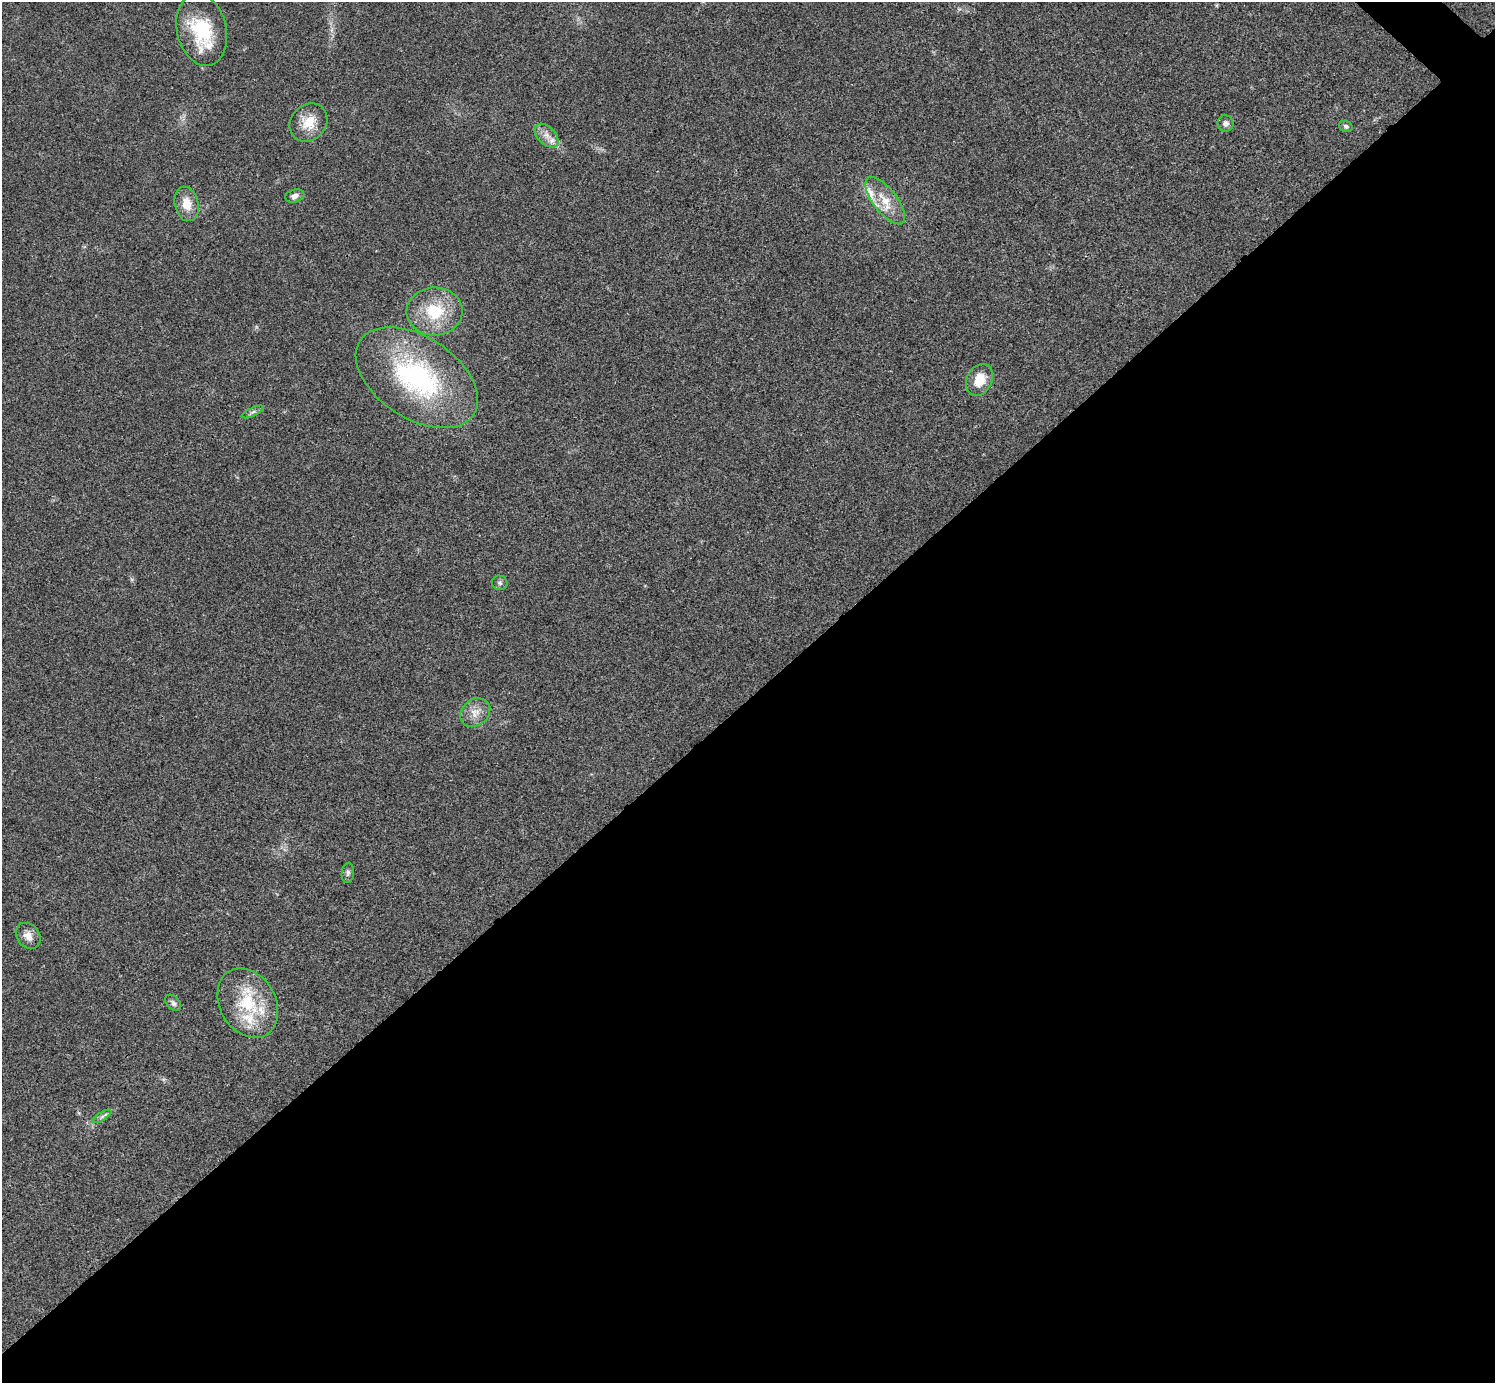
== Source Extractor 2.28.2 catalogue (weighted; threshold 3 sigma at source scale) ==
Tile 15 of 4 x 4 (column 3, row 4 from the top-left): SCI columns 2994-4486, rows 301-1681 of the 5983 x 5983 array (HDU 1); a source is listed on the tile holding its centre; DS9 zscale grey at full resolution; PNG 1497 x 1385 px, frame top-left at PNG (2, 2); each listed source drawn as its Kron ellipse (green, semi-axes under 4 px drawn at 4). Shown black and unused: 50% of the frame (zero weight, under 3 of 4 exposures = <1% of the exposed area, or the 3 px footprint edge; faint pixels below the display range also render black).
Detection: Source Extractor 2.28.2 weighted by HDU 2 'WHT'; one run over the whole footprint, this tile lists its part. Background 0.0195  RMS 0.004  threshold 0.0181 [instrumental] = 3 sigma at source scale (4.5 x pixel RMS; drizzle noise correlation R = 1.50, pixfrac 1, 0.05/0.05 arcsec/px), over >= 5 px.
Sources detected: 22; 3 inside a brighter listed object's ellipse — not listed separately; the other 19 listed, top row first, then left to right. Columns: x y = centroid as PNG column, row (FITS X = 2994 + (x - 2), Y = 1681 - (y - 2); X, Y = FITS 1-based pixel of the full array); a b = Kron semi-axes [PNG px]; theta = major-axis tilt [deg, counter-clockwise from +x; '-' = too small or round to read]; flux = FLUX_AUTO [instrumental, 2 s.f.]
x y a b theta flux
202 30 37 24 -77 23
309 122 20 17 46 8.1
1226 123 8 8 - 1.5
1346 126 7 5 -19 1
547 136 14 9 -45 3.4
295 196 10 6 18 1.8
885 201 28 12 -52 8.5
187 204 17 12 -77 6
435 311 28 24 2 18
417 378 68 41 -33 65
979 380 17 12 62 7.4
253 412 12 4 25 1.1
500 583 8 7 - 1
475 713 16 13 37 4.5
348 873 10 6 83 1.1
28 936 14 11 -52 3.3
173 1003 9 6 -48 1.3
248 1003 37 28 -60 24
102 1116 10 4 32 1.1